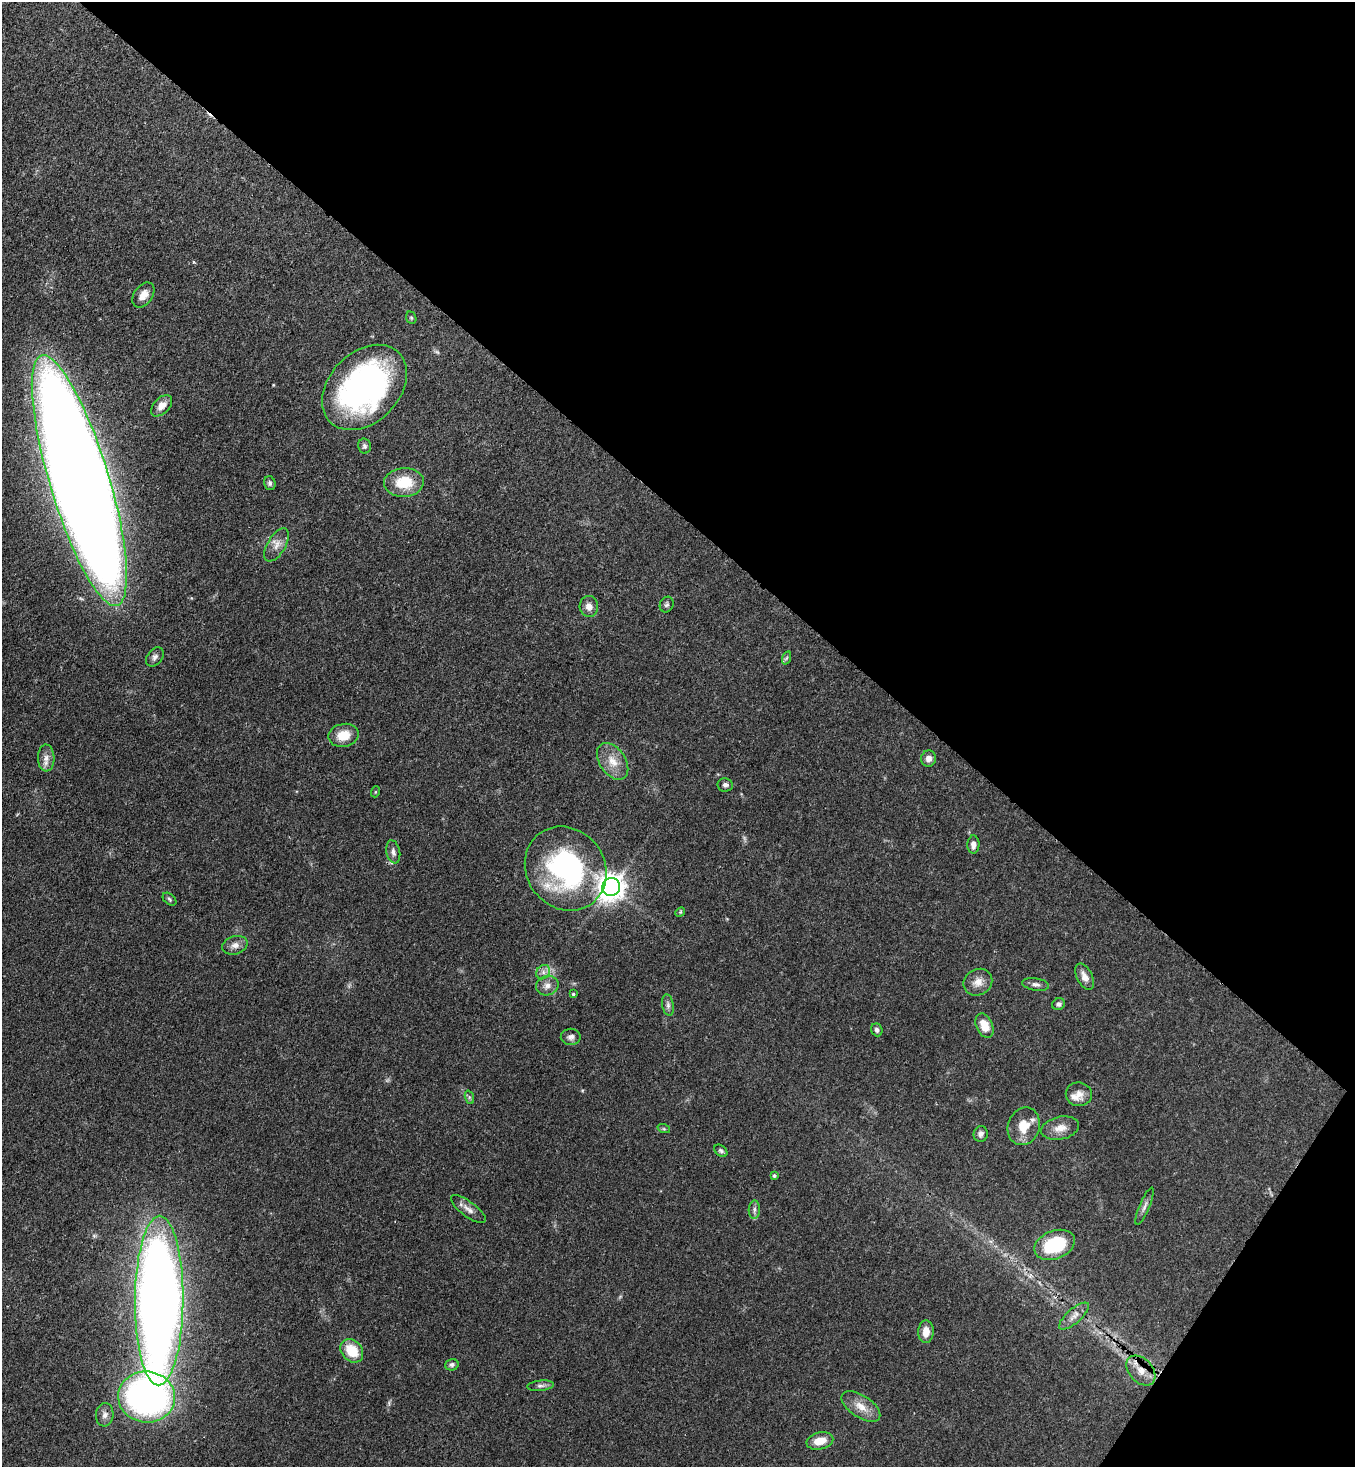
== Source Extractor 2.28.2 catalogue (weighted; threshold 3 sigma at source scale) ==
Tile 8 of 4 x 4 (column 4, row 2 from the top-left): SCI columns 4285-5637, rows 2989-4453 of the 6001 x 5979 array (HDU 1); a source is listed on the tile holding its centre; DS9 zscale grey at full resolution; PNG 1357 x 1469 px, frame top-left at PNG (2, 2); each listed source drawn as its Kron ellipse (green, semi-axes under 4 px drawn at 4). Shown black and unused: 38% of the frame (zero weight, under 3 of 4 exposures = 7% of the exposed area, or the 3 px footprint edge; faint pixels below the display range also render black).
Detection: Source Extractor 2.28.2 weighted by HDU 2 'WHT'; one run over the whole footprint, this tile lists its part. Background 0.0827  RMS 0.0039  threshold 0.0174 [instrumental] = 3 sigma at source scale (4.5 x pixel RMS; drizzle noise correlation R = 1.50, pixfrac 1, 0.05/0.05 arcsec/px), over >= 5 px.
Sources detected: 64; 1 too faint to see at this stretch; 1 cosmic-ray / hot-pixel residue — neither listed nor drawn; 2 inside a brighter listed object's ellipse — not listed separately; the other 60 listed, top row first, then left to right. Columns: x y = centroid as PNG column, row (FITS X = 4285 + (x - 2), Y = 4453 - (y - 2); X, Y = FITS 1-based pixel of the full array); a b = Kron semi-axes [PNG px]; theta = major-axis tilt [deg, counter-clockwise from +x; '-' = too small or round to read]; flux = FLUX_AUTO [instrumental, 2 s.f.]
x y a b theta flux
143 295 14 9 54 3.6
411 318 6 5 - 0.64
364 387 49 35 45 110
162 406 13 7 45 3.3
364 446 7 6 - 1.1
79 481 131 29 -73 1800
404 482 20 14 3 12
270 483 7 5 -76 0.94
277 545 18 9 60 3.4
667 605 8 6 63 0.97
589 606 10 9 - 2.6
155 657 11 7 52 1.5
786 658 7 4 70 0.64
344 735 15 11 12 6.9
46 758 13 8 -88 2.7
928 759 8 7 - 2
613 761 20 13 -56 6.1
725 785 7 6 - 1.2
375 792 5 3 - 0.32
973 845 9 6 88 2.5
393 852 11 7 -78 1.7
566 869 44 39 -52 70
611 887 9 8 - 480
170 899 8 5 -43 0.75
680 912 5 4 - 0.44
235 945 13 9 18 2.5
543 972 8 6 48 1.5
1084 977 14 7 -63 2.9
978 982 15 13 30 3.8
1036 984 13 6 -9 1.5
547 986 11 9 19 2.5
573 994 3 3 - 0.56
1059 1004 6 5 - 1.1
668 1005 11 6 -79 1.3
984 1026 13 8 -67 5.9
877 1030 6 5 - 1.1
571 1037 10 8 2 1.6
1079 1094 13 12 - 3.2
469 1097 7 4 -72 0.65
1024 1126 19 16 70 7.9
1060 1128 19 11 12 4.5
664 1129 6 4 -18 0.53
981 1134 8 7 - 1.5
721 1151 7 5 -39 0.91
774 1176 4 4 - 0.66
1145 1206 20 5 67 1.8
468 1209 21 7 -37 2.7
754 1210 9 5 87 1.2
1055 1245 21 14 21 24
159 1301 85 24 90 540
1074 1316 19 7 41 2.7
926 1332 11 7 89 4.3
352 1351 13 10 -48 10
452 1365 7 5 15 0.94
1141 1371 17 12 -47 5
541 1386 13 5 6 1.3
147 1397 28 25 -6 150
861 1407 22 11 -33 5.3
105 1415 11 9 85 2.2
820 1441 13 8 13 5.7
Overlapping masked pixels (flux is a lower limit): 3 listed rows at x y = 364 387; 79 481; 1141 1371